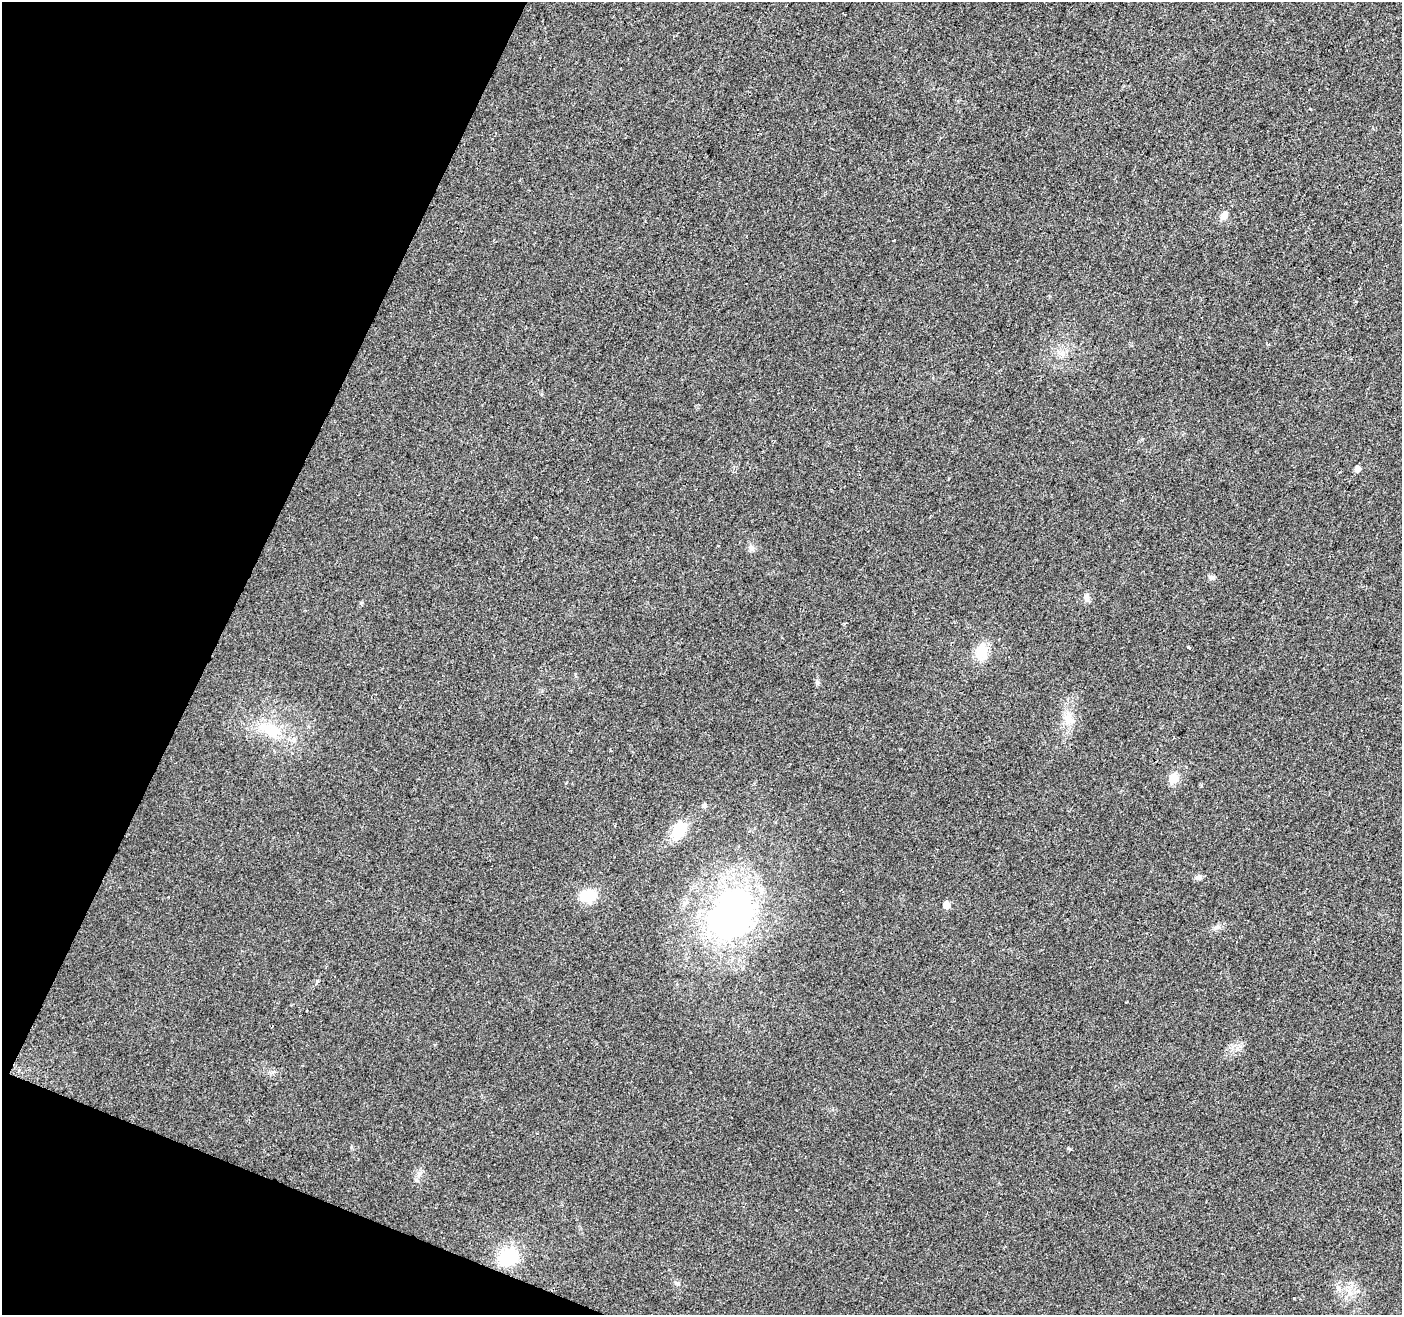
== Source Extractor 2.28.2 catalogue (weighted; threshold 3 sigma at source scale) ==
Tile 9 of 4 x 4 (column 1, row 3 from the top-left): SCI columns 1-1400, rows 1521-2833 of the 5607 x 5732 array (HDU 1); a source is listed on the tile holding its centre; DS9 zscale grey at full resolution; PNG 1404 x 1317 px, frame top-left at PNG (2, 2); no overlay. Shown black and unused: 20% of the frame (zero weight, under 2 of 3 exposures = <1% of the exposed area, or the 3 px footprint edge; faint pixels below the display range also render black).
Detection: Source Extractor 2.28.2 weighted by HDU 2 'WHT'; one run over the whole footprint, this tile lists its part. Background 0.0354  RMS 0.0068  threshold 0.0305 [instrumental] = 3 sigma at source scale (4.5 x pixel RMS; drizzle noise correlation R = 1.50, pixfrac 1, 0.0396/0.0396 arcsec/px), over >= 5 px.
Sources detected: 23; all 23 listed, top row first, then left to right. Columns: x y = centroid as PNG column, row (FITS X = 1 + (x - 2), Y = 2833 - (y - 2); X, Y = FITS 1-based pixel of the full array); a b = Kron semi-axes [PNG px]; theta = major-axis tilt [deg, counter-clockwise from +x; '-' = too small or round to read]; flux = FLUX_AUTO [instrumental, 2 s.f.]
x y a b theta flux
1224 216 11 8 60 4
893 240 3 2 - 0.81
1062 353 7 6 - 2.5
1357 469 5 5 - 4.6
751 548 10 7 -61 2.4
1212 577 8 5 -20 1.6
1086 597 10 8 -84 2.8
1188 647 3 3 - 3.7
981 652 17 13 72 14
1068 718 15 11 -74 7.2
271 730 30 18 -30 22
1173 778 6 5 - 28
704 805 6 5 - 1.9
679 830 23 16 60 15
1198 878 9 7 -1 2.1
589 896 19 14 13 17
946 905 5 5 - 9
732 913 65 49 60 210
1217 927 6 6 - 1.8
419 1174 8 5 46 2.1
508 1257 22 19 34 26
1338 1289 8 7 - 2.9
1293 1298 2 2 - 0.67
Unlisted compact peaks at least as high as the median listed source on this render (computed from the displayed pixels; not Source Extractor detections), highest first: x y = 817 682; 678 1283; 1068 1148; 351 1147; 361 603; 575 674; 1201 786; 844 624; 1142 439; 541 394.